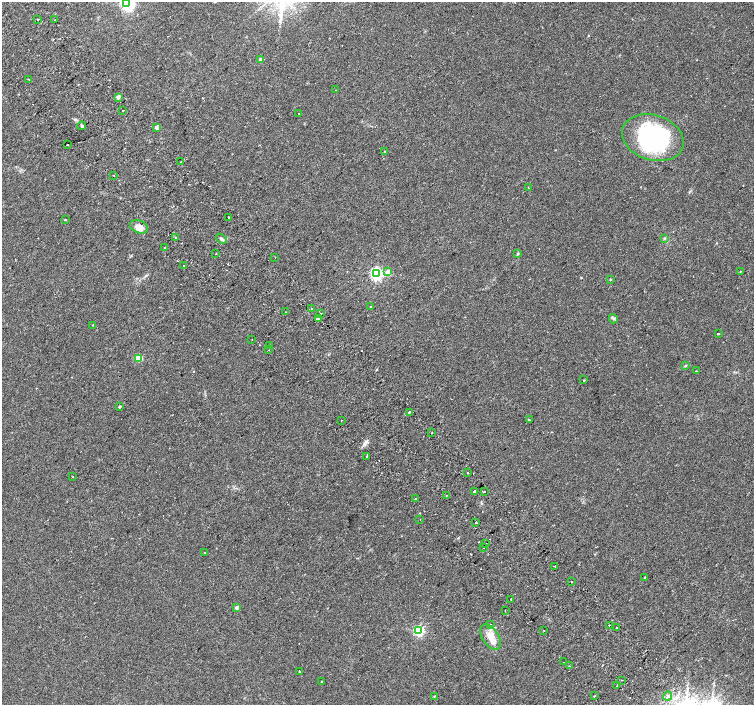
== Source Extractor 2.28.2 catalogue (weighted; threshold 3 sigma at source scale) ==
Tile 11 of 4 x 4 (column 3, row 3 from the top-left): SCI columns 3058-4561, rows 1658-3062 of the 6109 x 6061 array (HDU 1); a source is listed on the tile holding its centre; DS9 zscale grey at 2 x 2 block average (1 PNG px = mean of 2 x 2 image px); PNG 756 x 707 px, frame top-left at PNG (2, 2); each listed source drawn as its Kron ellipse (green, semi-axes under 4 px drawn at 4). Shown black and unused: <1% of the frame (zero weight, under 2 of 3 exposures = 3% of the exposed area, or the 3 px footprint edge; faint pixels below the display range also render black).
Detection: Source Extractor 2.28.2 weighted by HDU 2 'WHT'; one run over the whole footprint, this tile lists its part. Background 0.1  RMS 0.0088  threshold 0.0396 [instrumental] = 3 sigma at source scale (4.5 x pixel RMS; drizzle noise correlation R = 1.50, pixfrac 1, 0.0396/0.0396 arcsec/px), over >= 5 px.
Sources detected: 94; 1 inside a brighter object's white glare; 7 cosmic-ray / hot-pixel residue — neither listed nor drawn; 1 inside a brighter listed object's ellipse — not listed separately; the other 85 listed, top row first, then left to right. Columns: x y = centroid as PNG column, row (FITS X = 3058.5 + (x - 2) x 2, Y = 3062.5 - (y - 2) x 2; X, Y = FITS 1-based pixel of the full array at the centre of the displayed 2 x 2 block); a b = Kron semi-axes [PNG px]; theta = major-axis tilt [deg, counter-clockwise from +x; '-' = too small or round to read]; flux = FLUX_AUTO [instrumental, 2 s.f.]
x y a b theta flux
127 3 4 3 - 320
38 20 2 2 - 1.4
55 20 2 2 - 2.3
260 59 3 2 - 7.3
28 79 2 2 - 1.1
336 90 2 2 - 0.78
118 97 2 2 - 15
123 111 2 2 - 7.4
299 113 2 2 - 3.9
82 126 4 3 - 3.1
157 128 2 2 - 12
653 138 31 22 -18 270
67 145 2 2 - 11
385 152 2 2 - 1.7
181 162 2 2 - 1.1
113 175 2 2 - 0.97
528 188 2 2 - 1.3
228 217 2 2 - 2.4
65 220 2 2 - 3.8
139 227 9 6 -22 18
176 237 2 2 - 6.4
664 238 3 3 - 1.9
221 239 6 3 -39 4.1
165 248 2 2 - 5.4
216 254 2 2 - 6.3
518 254 3 3 - 1.6
275 257 2 2 - 1.4
184 266 2 2 - 29
741 271 2 2 - 1.6
388 272 3 2 - 26
376 274 4 3 - 460
610 279 2 2 - 1.5
371 306 2 2 - 2.1
312 309 2 2 - 8.7
286 312 2 2 - 0.96
321 313 2 2 - 0.91
318 318 2 2 - 9.1
613 319 5 3 - 3.4
93 325 2 2 - 1.1
718 334 2 2 - 4.6
252 340 2 2 - 4.2
270 345 2 2 - 0.89
269 350 2 2 - 1
139 358 3 3 - 75
685 366 4 2 - 2
696 371 2 2 - 2.2
583 380 2 2 - 1
119 407 2 2 - 2.7
409 412 2 2 - 1.8
341 420 2 2 - 4
529 420 2 2 - 7.4
432 433 2 2 - 1.3
367 456 2 2 - 4.8
468 473 2 2 - 2.2
73 476 2 2 - 0.8
475 491 4 3 - 2.9
484 491 2 2 - 2
446 495 2 2 - 1.1
415 499 2 2 - 3.2
420 519 2 2 - 0.92
476 522 2 2 - 2.9
486 544 2 2 - 7.7
483 548 2 2 - 0.89
205 553 2 2 - 1.4
555 566 2 2 - 0.96
645 577 2 2 - 5.1
571 582 2 2 - 2.4
511 599 2 2 - 2.7
237 608 3 2 - 8.1
505 611 2 2 - 4.8
490 624 2 2 - 1.2
609 625 2 2 - 4
617 627 2 2 - 1
544 630 2 2 - 3.6
419 631 3 3 - 290
490 637 14 8 -56 21
563 662 2 2 - 0.88
569 666 2 2 - 3.5
299 671 2 2 - 3.5
622 680 2 2 - 3.4
321 682 2 2 - 1.5
617 686 2 2 - 6.9
434 696 3 2 - 1.2
594 696 2 2 - 1.1
668 696 4 2 - 2.7
Isophote crosses this tile's border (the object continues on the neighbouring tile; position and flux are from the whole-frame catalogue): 1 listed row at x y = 127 3
Diffuse or blended objects may show on this block-average render without a row.